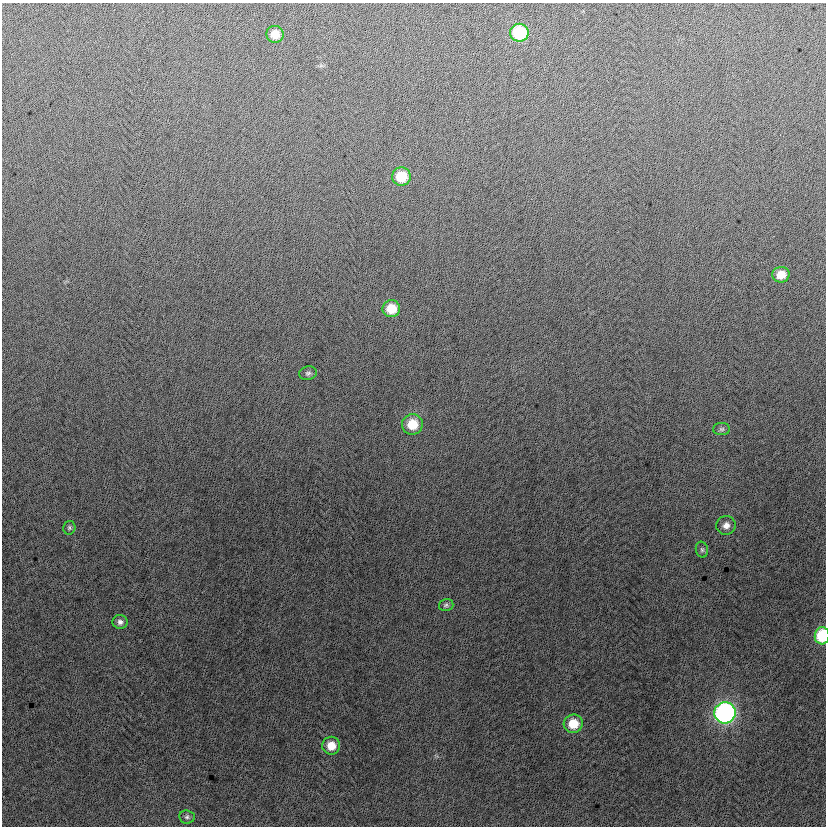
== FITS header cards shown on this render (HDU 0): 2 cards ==
NAXIS1  =                  824
NAXIS2  =                  824

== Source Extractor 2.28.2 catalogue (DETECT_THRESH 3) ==
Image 824 x 824 px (HDU 0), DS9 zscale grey, 1 PNG px = 1 image px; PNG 828 x 828 px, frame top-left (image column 1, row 824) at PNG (2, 3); each listed source drawn as its Kron ellipse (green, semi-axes under 4 px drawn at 4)
Background -2.04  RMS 13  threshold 38.6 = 3 sigma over >= 5 px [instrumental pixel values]
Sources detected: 18; all 18 listed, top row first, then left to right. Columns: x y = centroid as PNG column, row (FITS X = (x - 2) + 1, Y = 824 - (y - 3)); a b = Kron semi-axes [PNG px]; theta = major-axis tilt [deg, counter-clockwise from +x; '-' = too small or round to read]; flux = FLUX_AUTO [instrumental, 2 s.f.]
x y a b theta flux
519 33 9 9 - 60000
275 34 8 8 - 12000
401 177 9 9 - 26000
781 275 8 8 - 13000
391 309 9 8 - 19000
308 373 9 6 9 2300
412 424 10 10 - 20000
722 429 8 6 1 2200
726 525 9 9 - 5700
69 528 7 6 - 1800
702 550 8 6 -74 2100
446 605 7 6 - 1900
120 622 7 7 - 3300
822 636 9 7 86 45000
725 713 11 10 - 270000
573 724 9 9 - 19000
331 746 9 9 - 12000
187 817 8 6 -7 2300
At the frame edge (FLAGS 8, measured only in part): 1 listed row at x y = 822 636